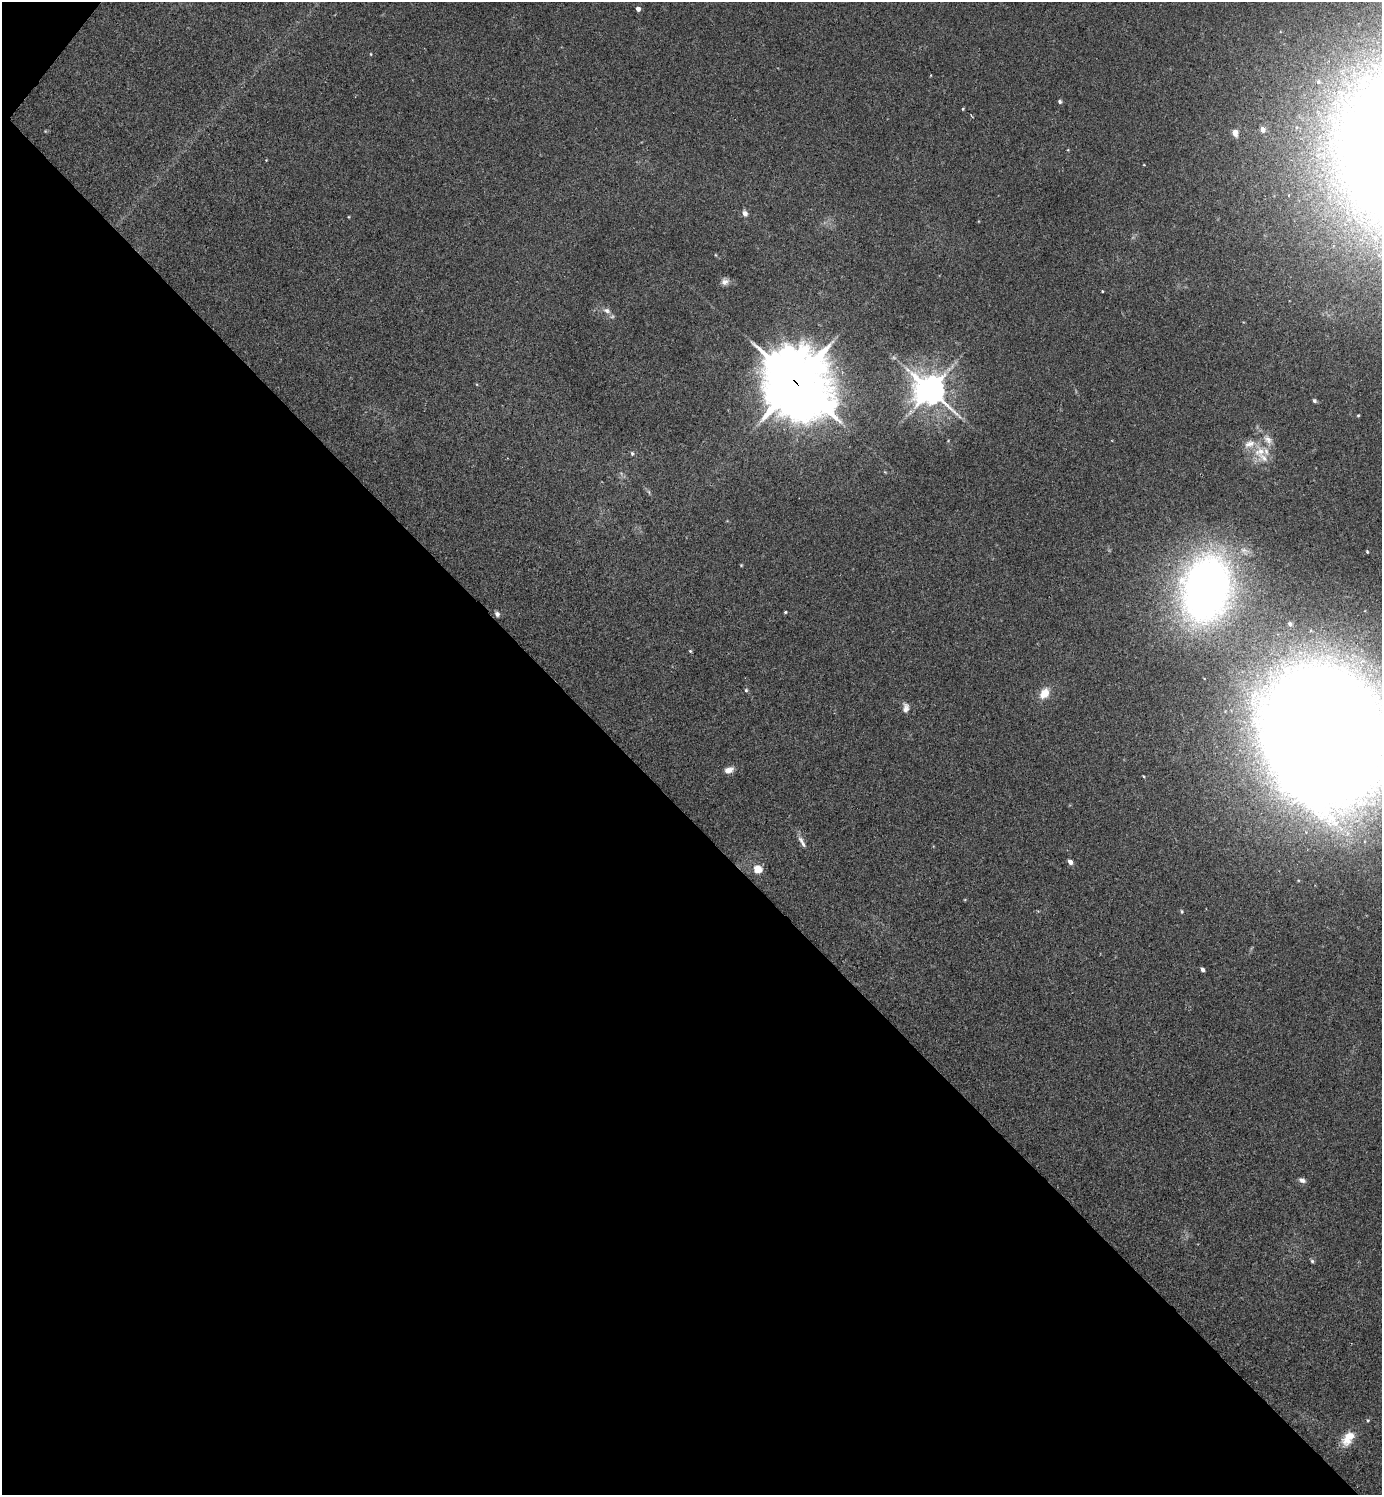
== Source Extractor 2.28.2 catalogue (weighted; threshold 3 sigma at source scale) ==
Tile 9 of 4 x 4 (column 1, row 3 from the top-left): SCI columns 328-1707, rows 1533-3025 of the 6045 x 6042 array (HDU 1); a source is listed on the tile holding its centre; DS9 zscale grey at full resolution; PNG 1384 x 1497 px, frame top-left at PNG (2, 2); no overlay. Shown black and unused: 46% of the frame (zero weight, under 2 of 3 exposures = <1% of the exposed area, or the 3 px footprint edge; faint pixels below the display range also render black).
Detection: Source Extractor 2.28.2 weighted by HDU 2 'WHT'; one run over the whole footprint, this tile lists its part. Background 0.0433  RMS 0.0074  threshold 0.0333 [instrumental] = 3 sigma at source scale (4.5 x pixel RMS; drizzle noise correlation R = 1.50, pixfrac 1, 0.05/0.05 arcsec/px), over >= 5 px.
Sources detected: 48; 3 inside a brighter listed object's ellipse — not listed separately; the other 45 listed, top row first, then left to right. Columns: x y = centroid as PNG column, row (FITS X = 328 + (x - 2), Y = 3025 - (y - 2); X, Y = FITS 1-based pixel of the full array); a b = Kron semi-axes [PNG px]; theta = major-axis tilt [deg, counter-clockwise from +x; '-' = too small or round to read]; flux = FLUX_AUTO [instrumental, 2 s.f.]
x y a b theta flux
638 9 4 4 - 4.1
371 54 4 3 - 0.61
1318 82 6 6 - 1.8
1060 102 4 4 - 1.5
963 109 4 3 - 0.81
972 116 4 2 - 0.8
1263 130 7 7 - 3.8
1235 133 6 5 - 6.6
266 160 4 4 - 0.49
745 213 7 6 - 3.7
1375 238 12 8 -66 7.4
716 255 5 3 - 0.66
725 281 9 9 - 3.8
1102 291 3 2 - 0.62
607 311 11 7 -25 3.9
894 357 7 6 - 1.8
796 382 28 23 -51 4100
930 390 11 10 - 1300
1314 401 5 4 - 1.6
1358 415 4 3 - 0.77
1260 452 18 14 33 15
632 453 7 5 -74 1.4
649 492 7 4 -71 1.2
1367 552 3 2 - 0.78
741 565 4 3 - 0.69
1206 589 66 46 76 440
785 612 4 3 - 0.82
497 614 6 5 - 2.3
1290 624 5 5 - 2
690 651 5 4 - 0.87
746 690 5 5 - 1.1
1044 693 14 10 56 9.7
906 708 14 8 -87 4.1
1326 735 88 73 -66 4100
729 770 10 7 19 5.4
1143 776 4 3 - 0.62
802 842 19 5 -60 4
1070 862 4 4 - 4.5
757 869 5 5 - 23
1182 911 5 5 - 1.1
1202 969 4 3 - 2.8
1302 1180 8 6 -23 3
1312 1261 5 5 - 1.2
1368 1420 4 4 - 0.8
1348 1438 21 11 54 13
Overlapping masked pixels (flux is a lower limit): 1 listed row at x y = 796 382
Isophote crosses this tile's border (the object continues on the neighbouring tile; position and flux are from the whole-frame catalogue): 1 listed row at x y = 1326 735